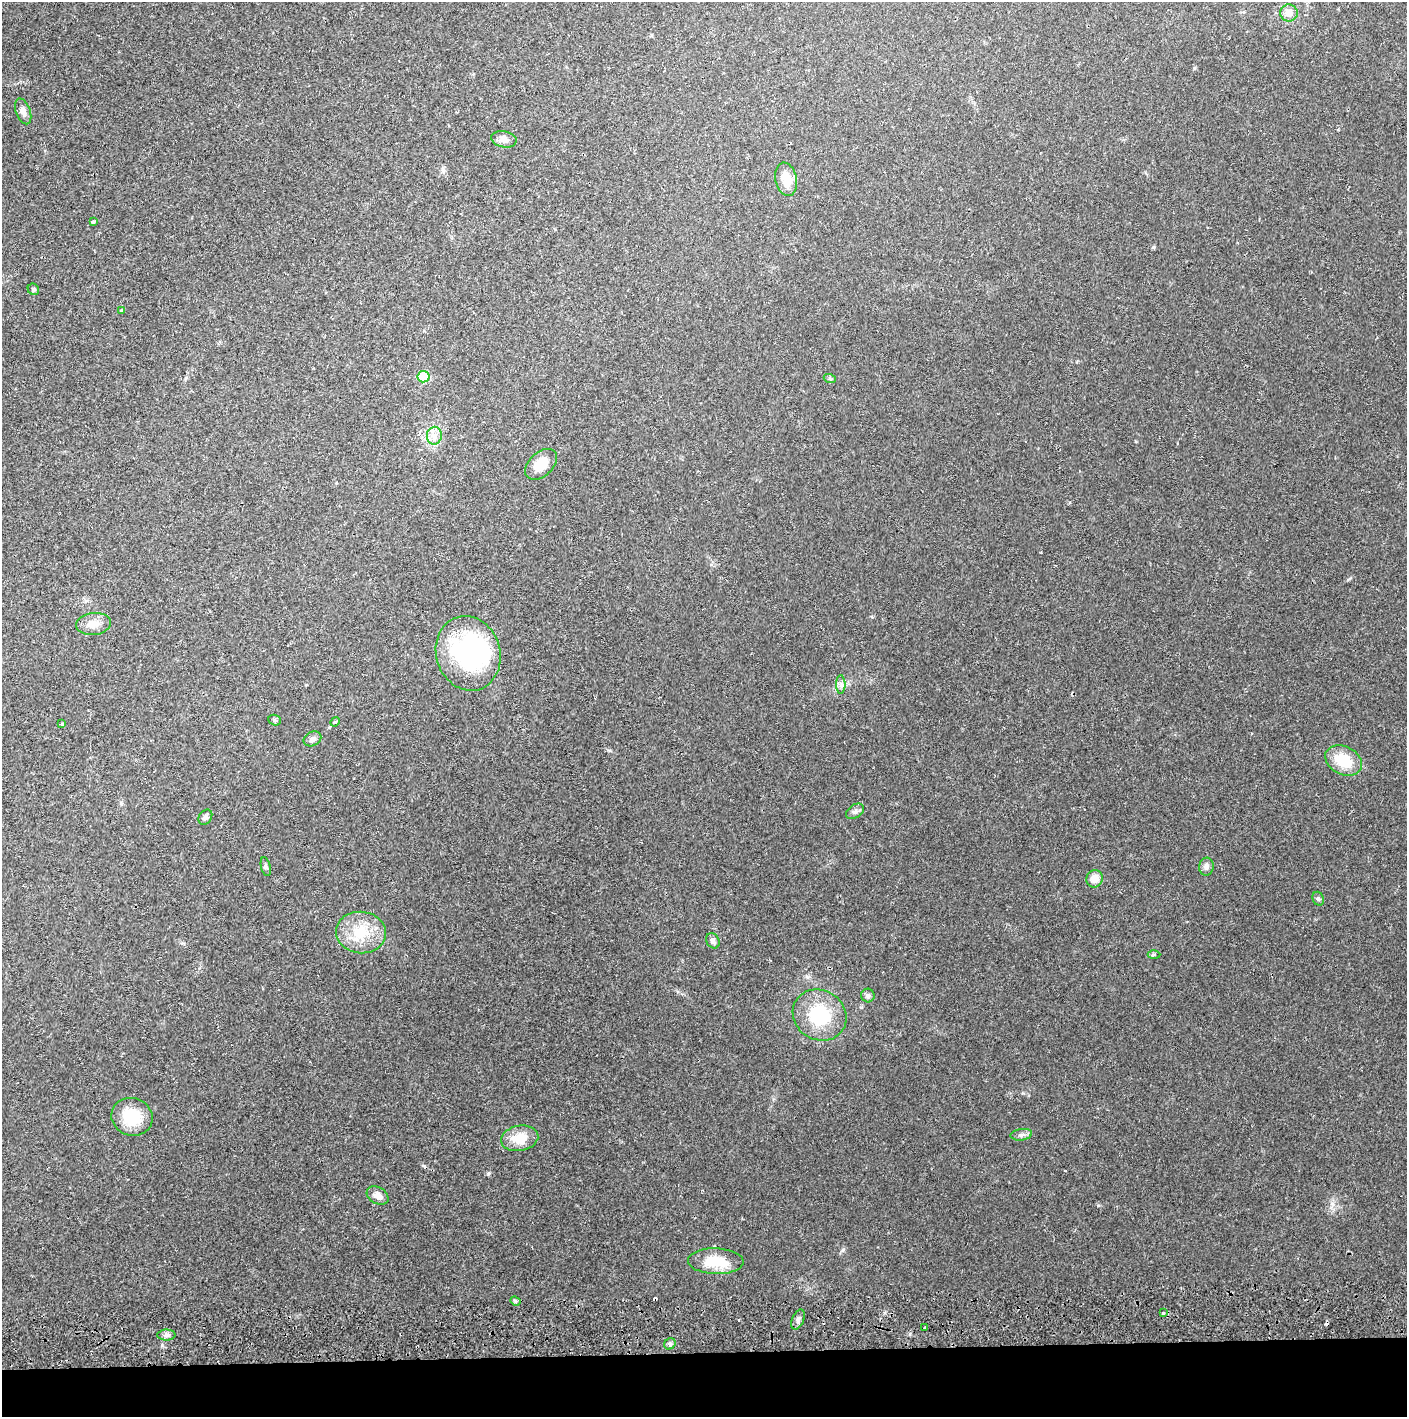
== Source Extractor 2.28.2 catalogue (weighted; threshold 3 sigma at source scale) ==
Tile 8 of 3 x 3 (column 2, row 3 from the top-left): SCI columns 1410-2814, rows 56-1470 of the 4227 x 4357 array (HDU 1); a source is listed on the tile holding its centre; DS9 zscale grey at full resolution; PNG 1409 x 1419 px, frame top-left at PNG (2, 2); each listed source drawn as its Kron ellipse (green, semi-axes under 4 px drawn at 4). Shown black and unused: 5% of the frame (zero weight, under 2 of 3 exposures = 3% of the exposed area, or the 3 px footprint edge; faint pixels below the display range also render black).
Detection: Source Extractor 2.28.2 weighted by HDU 2 'WHT'; one run over the whole footprint, this tile lists its part. Background 0.023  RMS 0.0036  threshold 0.0161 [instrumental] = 3 sigma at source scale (4.5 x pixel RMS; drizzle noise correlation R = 1.50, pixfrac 1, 0.05/0.05 arcsec/px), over >= 5 px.
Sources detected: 45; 1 inside a brighter object's white glare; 3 cosmic-ray / hot-pixel residue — neither listed nor drawn; the other 41 listed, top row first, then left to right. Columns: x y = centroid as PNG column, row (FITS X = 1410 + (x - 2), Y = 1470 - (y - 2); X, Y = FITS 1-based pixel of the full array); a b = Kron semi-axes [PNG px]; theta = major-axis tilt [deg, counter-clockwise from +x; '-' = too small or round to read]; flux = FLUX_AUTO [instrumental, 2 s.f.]
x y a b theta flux
1289 13 9 8 - 3.4
23 111 13 7 -70 1.9
504 139 13 8 -9 2
786 179 17 10 -79 5.2
94 222 4 3 - 0.76
33 289 6 5 - 0.67
121 310 4 4 - 1.1
423 377 6 5 - 12
830 379 6 3 -19 0.49
434 436 9 7 81 2.1
541 464 19 12 42 6.8
94 624 18 11 7 3.8
468 653 38 32 -73 49
841 685 9 4 -90 1.1
275 720 6 5 - 0.68
335 722 5 4 - 0.44
62 724 4 3 - 0.38
312 739 9 7 26 1.3
1344 761 19 14 -28 11
855 811 10 6 36 1.1
205 817 8 6 55 1.1
266 867 9 5 -76 0.76
1206 867 9 7 81 1.4
1095 879 9 8 - 3.3
1318 899 7 5 -67 0.74
361 932 25 21 -6 12
713 941 8 6 -57 1.5
1154 954 6 4 1 0.51
868 996 7 6 - 0.94
820 1015 28 24 -32 20
132 1117 21 18 -21 12
1021 1135 11 5 8 1.1
520 1138 19 12 10 7.1
378 1196 12 8 -30 2.6
716 1261 28 13 -2 11
515 1301 5 4 - 0.59
1163 1313 3 3 - 1.1
798 1319 11 6 69 1.3
925 1328 3 3 - 0.67
166 1335 9 5 1 1.2
670 1344 6 5 - 0.73
Unlisted compact peaks at least as high as the median listed source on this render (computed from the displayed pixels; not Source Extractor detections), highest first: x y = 488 1174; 843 1250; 1098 1205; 1023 1093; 1153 247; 609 750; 1349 579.